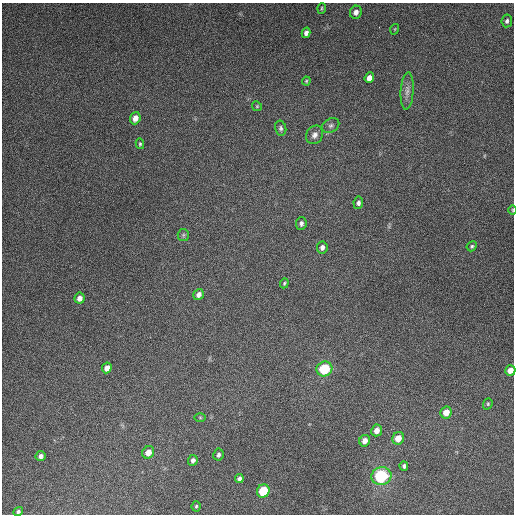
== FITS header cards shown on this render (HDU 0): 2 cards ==
NAXIS1  =                  512
NAXIS2  =                  512

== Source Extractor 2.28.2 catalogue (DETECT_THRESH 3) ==
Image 512 x 512 px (HDU 0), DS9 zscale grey, 1 PNG px = 1 image px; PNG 516 x 516 px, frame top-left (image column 1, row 512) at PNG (2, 3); each listed source drawn as its Kron ellipse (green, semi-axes under 4 px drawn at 4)
Background 4800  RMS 310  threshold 922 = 3 sigma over >= 5 px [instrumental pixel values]
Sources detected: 42; all 42 listed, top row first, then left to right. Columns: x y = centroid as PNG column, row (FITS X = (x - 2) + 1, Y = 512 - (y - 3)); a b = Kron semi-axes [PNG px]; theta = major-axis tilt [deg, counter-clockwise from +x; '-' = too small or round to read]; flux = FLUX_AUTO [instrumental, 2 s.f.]
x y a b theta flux
322 8 5 3 - 2.4e+04
356 12 6 6 - 1.0e+05
507 21 6 5 - 4.7e+04
395 29 5 3 - 1.9e+04
306 33 5 4 - 7.9e+04
369 78 5 4 - 1.2e+05
306 81 4 4 - 2.3e+04
407 91 19 6 87 1.4e+05
257 106 5 4 - 2.4e+04
135 118 6 5 - 1.6e+05
331 125 9 6 32 6.2e+04
281 128 8 5 -79 4.9e+04
315 135 9 8 - 1.0e+05
140 144 5 4 - 2.9e+04
358 203 6 5 - 5.5e+04
512 210 5 3 - 1.9e+04
301 223 6 5 - 5.5e+04
183 235 6 5 - 3.9e+04
472 246 5 4 - 3.6e+04
322 247 6 5 - 7.6e+04
284 283 5 4 - 2.8e+04
199 295 6 5 - 9.1e+04
80 298 5 5 - 1.1e+05
107 368 5 4 - 1.4e+05
324 369 8 7 - 1.1e+06
510 370 5 5 - 1.6e+05
488 404 6 4 70 2.8e+04
446 412 6 5 - 1.9e+05
200 417 5 3 - 2.1e+04
377 430 6 5 - 1.3e+05
398 438 6 5 - 2.4e+05
365 441 6 5 - 1.3e+05
148 452 6 5 - 1.8e+05
218 455 6 5 - 5.2e+04
41 456 5 5 - 7.1e+04
193 460 5 5 - 6.7e+04
404 466 5 3 - 4.0e+04
381 476 10 9 - 1.6e+06
239 478 4 4 - 5.9e+04
263 491 7 6 - 6.8e+05
196 506 5 4 - 3.1e+04
18 511 5 4 - 4.3e+04
At the frame edge (FLAGS 8, measured only in part): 2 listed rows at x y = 512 210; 510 370